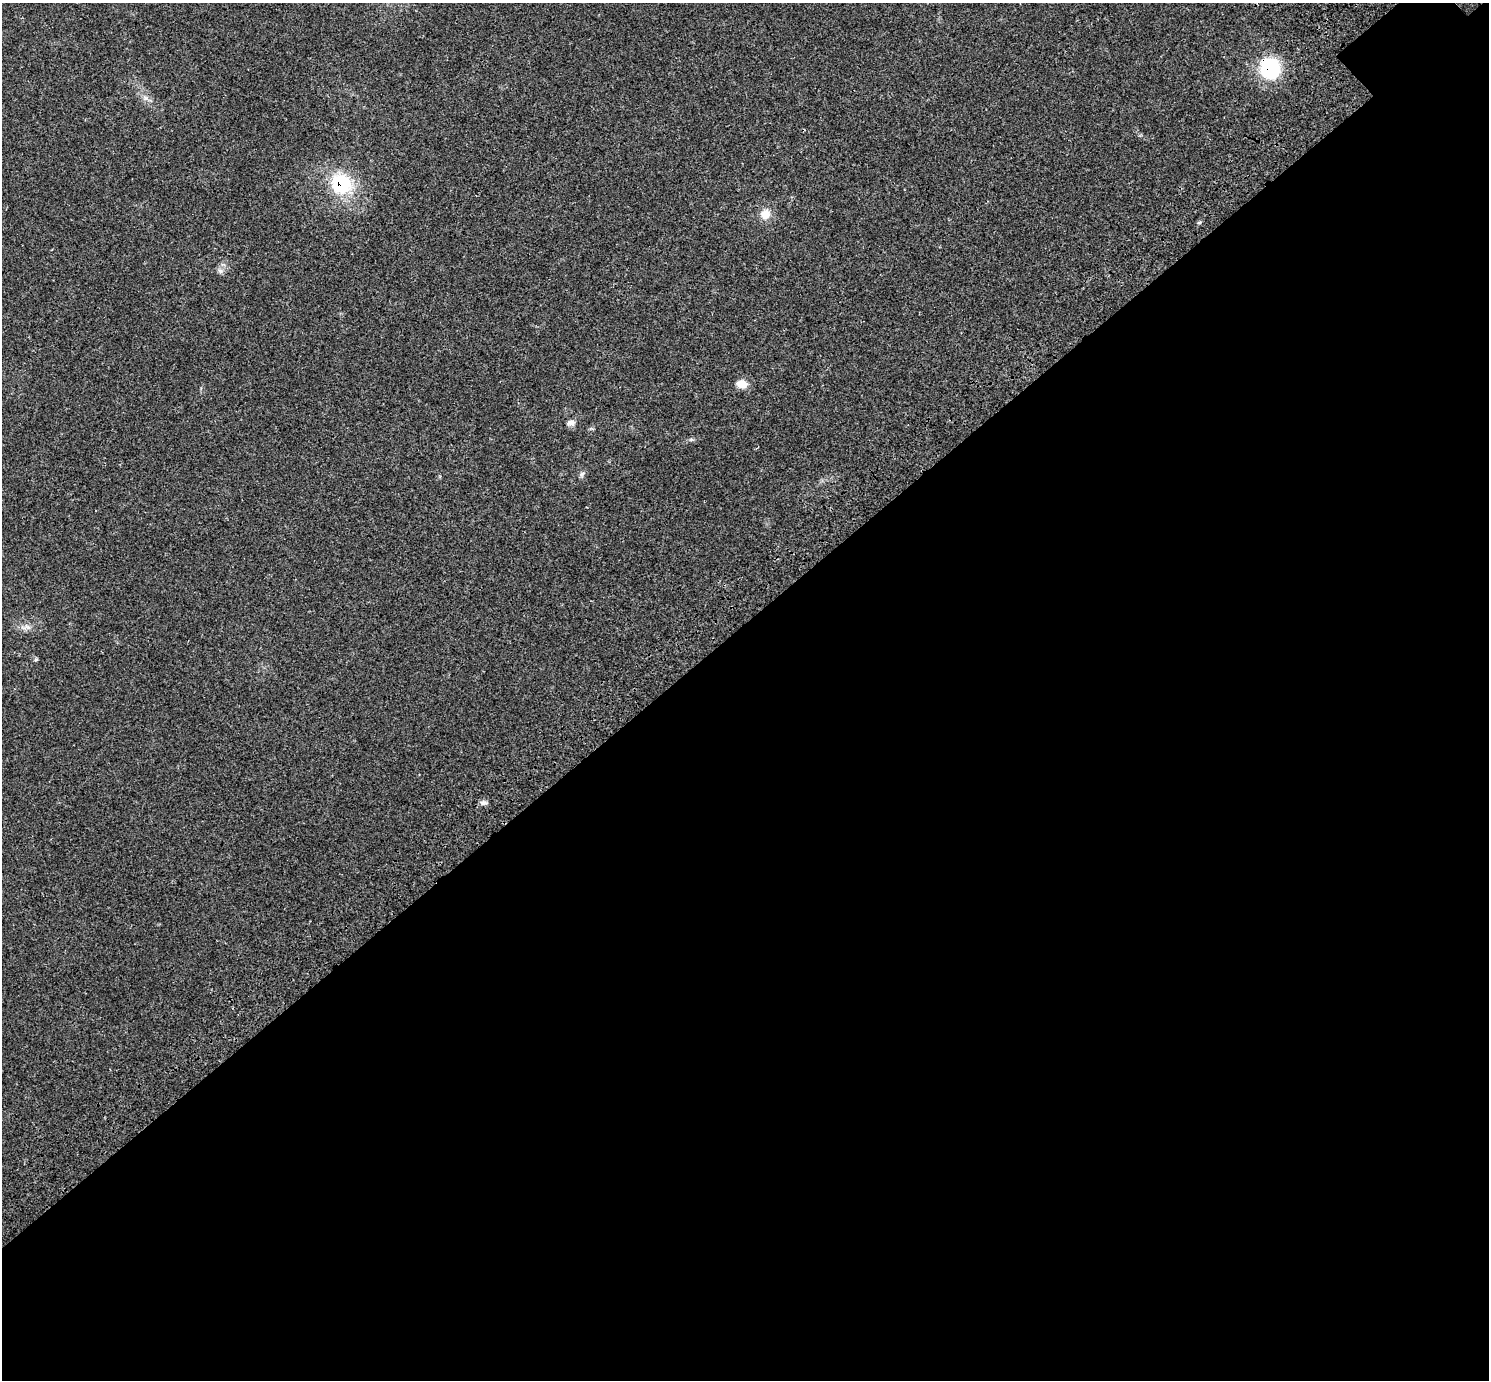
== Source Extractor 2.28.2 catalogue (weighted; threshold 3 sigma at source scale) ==
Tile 15 of 4 x 4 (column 3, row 4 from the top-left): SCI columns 3106-4592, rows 308-1685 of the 6217 x 6189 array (HDU 1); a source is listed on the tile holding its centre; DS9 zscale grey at full resolution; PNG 1491 x 1382 px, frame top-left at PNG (2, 3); no overlay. Shown black and unused: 55% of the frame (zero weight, under 3 of 4 exposures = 9% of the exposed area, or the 3 px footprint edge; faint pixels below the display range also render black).
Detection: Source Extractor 2.28.2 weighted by HDU 2 'WHT'; one run over the whole footprint, this tile lists its part. Background 0.0414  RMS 0.0038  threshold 0.017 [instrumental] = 3 sigma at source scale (4.5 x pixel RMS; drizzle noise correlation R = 1.50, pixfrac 1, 0.0396/0.0396 arcsec/px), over >= 5 px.
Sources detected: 12; all 12 listed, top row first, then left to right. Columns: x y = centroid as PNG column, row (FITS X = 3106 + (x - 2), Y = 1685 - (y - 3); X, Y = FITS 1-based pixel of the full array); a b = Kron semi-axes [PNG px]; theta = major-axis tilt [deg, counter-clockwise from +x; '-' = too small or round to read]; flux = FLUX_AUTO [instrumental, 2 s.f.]
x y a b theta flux
1270 68 19 17 -85 31
145 98 7 6 - 1.2
341 184 21 20 - 22
765 214 12 12 - 4.1
1199 223 6 4 2 0.46
220 271 8 5 -45 0.92
742 384 13 9 -6 3.4
571 423 11 7 -3 1.6
582 474 8 4 45 0.81
27 627 13 6 7 1.9
36 660 6 4 2 0.49
483 803 9 6 -5 1.1
Overlapping masked pixels (flux is a lower limit): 2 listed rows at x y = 1270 68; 341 184